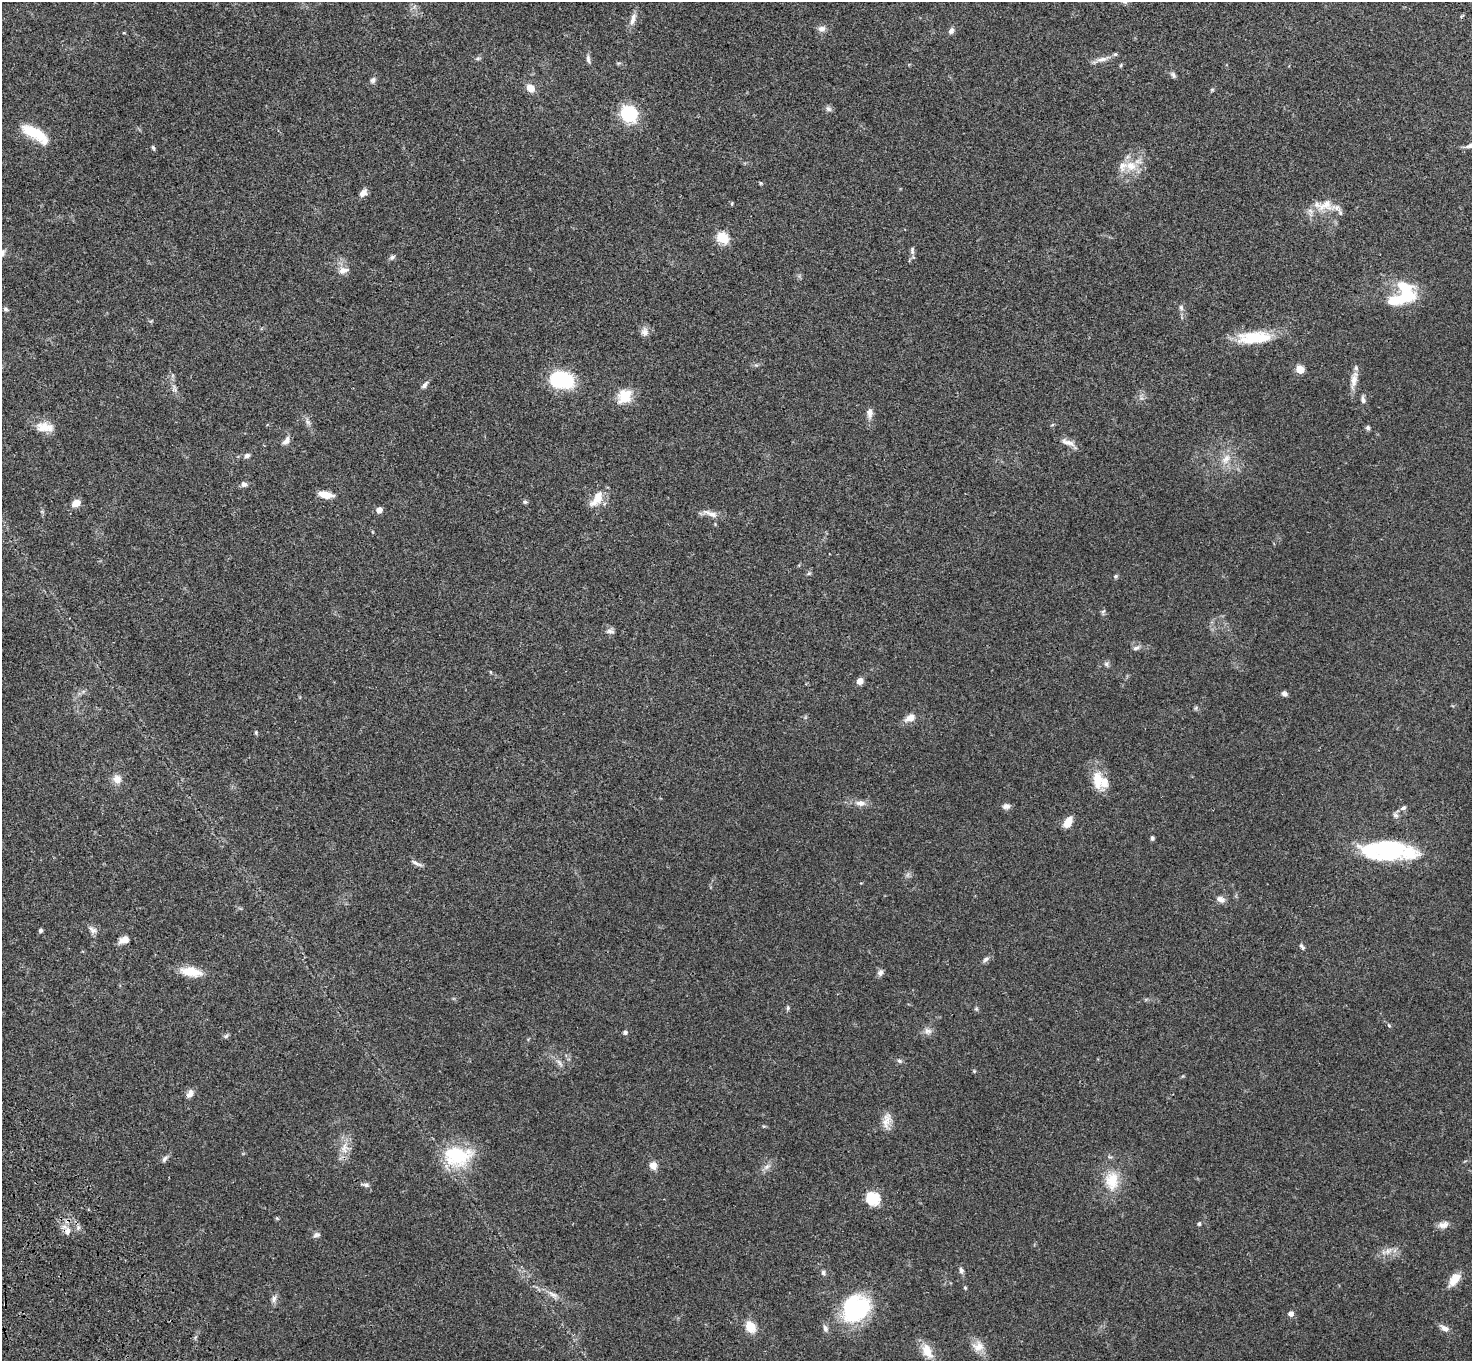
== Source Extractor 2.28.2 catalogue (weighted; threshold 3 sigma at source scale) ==
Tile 7 of 4 x 4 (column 3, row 2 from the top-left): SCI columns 3041-4510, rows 2958-4316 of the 6087 x 6054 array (HDU 1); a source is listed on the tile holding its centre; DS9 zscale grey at full resolution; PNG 1474 x 1363 px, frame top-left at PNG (2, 2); no overlay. Shown black and unused: <1% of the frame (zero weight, under 3 of 4 exposures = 6% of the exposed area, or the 3 px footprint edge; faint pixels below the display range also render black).
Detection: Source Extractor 2.28.2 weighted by HDU 2 'WHT'; one run over the whole footprint, this tile lists its part. Background 0.0576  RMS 0.0056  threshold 0.0253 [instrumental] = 3 sigma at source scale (4.5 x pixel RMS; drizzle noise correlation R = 1.50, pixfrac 1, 0.05/0.05 arcsec/px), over >= 5 px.
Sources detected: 131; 3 inside a brighter object's white glare — not listed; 7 inside a brighter listed object's ellipse — not listed separately; the other 121 listed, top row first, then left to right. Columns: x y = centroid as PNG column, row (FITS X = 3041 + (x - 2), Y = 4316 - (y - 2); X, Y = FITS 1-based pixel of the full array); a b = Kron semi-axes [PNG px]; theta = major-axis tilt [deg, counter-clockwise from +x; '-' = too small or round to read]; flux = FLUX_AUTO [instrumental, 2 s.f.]
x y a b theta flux
633 19 18 7 75 3.6
822 29 9 8 - 2.6
951 31 7 6 - 2
124 33 5 3 - 0.44
478 59 7 4 8 0.89
588 59 12 5 -77 1.8
1102 59 22 6 14 3.6
1121 65 6 3 72 0.61
1173 75 9 6 -55 1.3
373 80 9 7 47 1.6
530 88 6 5 - 9
1212 90 5 5 - 0.65
828 109 8 7 - 1.6
629 113 7 7 - 100
35 134 34 12 -31 18
1470 145 14 6 17 2.6
153 148 6 4 -59 0.88
1131 166 16 13 -28 9
761 183 5 4 - 0.62
363 193 10 7 45 3.2
732 203 5 4 - 0.64
1325 205 26 16 12 11
723 238 6 5 - 44
912 251 11 5 -90 1.6
392 257 8 5 28 1.3
343 270 15 8 14 3.7
1405 294 29 20 -17 21
1181 308 8 6 -88 1.5
6 309 6 5 - 1
645 332 13 10 -82 2.9
1254 337 44 15 4 21
756 365 5 5 - 0.85
1300 369 5 5 - 17
561 380 29 20 -10 25
1354 380 25 8 79 5.4
425 385 11 6 51 1.9
175 390 6 6 - 1.2
624 396 16 13 51 13
1363 400 10 6 -76 1.8
870 413 13 7 -90 3.2
308 422 11 6 -62 2
45 427 23 11 -7 7.5
1368 427 6 6 - 1.1
286 441 12 6 52 2.5
1068 442 20 7 -20 3.7
247 455 8 6 25 1.5
1226 459 16 10 52 5.9
244 484 7 7 - 1.8
326 495 16 7 -9 6.6
597 498 26 11 54 8.2
525 502 6 5 - 0.97
76 503 7 6 - 6.7
379 510 5 5 - 4.6
710 513 24 7 -19 4.3
809 573 6 5 - 0.84
1116 576 5 5 - 0.94
1103 611 7 5 32 0.92
610 631 11 6 -9 1.9
1136 648 9 6 24 1.7
1106 664 7 6 - 1.3
860 681 6 6 - 3.8
1284 694 7 6 - 1.6
1196 708 7 4 88 0.8
910 718 12 8 28 4.9
256 733 5 4 - 0.67
117 779 10 9 - 4.9
1098 781 28 14 -86 11
860 803 15 8 -4 3.7
1006 806 10 7 8 2.2
1403 808 8 5 26 1.4
1395 815 9 7 -50 1.5
1068 822 11 7 59 7
1152 838 5 4 - 1
1386 848 50 22 3 44
416 863 17 5 -27 2.1
1220 899 11 8 -21 2.8
41 930 5 4 - 1.1
93 930 13 8 -30 2.6
124 940 11 7 23 4.4
1302 947 10 5 -53 1.2
986 959 9 6 39 1.6
191 972 23 10 -10 12
880 972 9 7 63 1.8
788 1008 7 5 87 0.91
976 1009 6 5 - 0.8
1389 1025 5 4 - 0.74
928 1031 11 9 -19 2.8
625 1032 6 5 - 1.2
226 1036 7 5 7 1
899 1061 7 5 -41 1.1
559 1063 14 4 -48 2.2
974 1071 5 4 - 0.55
190 1094 12 7 58 2.7
887 1120 24 9 79 5.3
764 1126 6 3 17 0.54
344 1148 17 10 83 6.4
458 1156 35 24 3 31
165 1159 10 6 51 1.6
653 1165 9 8 - 3.9
767 1167 11 6 45 2.4
1112 1181 29 19 -88 16
366 1185 12 5 -11 1.6
873 1198 6 6 - 64
1199 1224 6 4 75 0.82
1443 1225 14 9 9 3.2
67 1231 10 8 82 3.2
316 1235 10 6 13 1.6
1388 1251 12 7 35 3.3
961 1270 9 6 -74 1.6
823 1272 6 5 - 1.2
1453 1282 16 11 53 5.7
965 1288 5 4 - 0.65
553 1295 18 7 -32 4
274 1299 10 7 72 2.1
855 1308 28 24 34 60
1291 1314 6 6 - 2.5
751 1327 13 10 -59 8.9
825 1328 10 7 -81 2
1444 1328 13 7 -30 2.6
978 1346 17 14 12 5.9
927 1351 21 12 -64 8.1
Isophote crosses this tile's border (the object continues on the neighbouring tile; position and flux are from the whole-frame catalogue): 1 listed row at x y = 1470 145